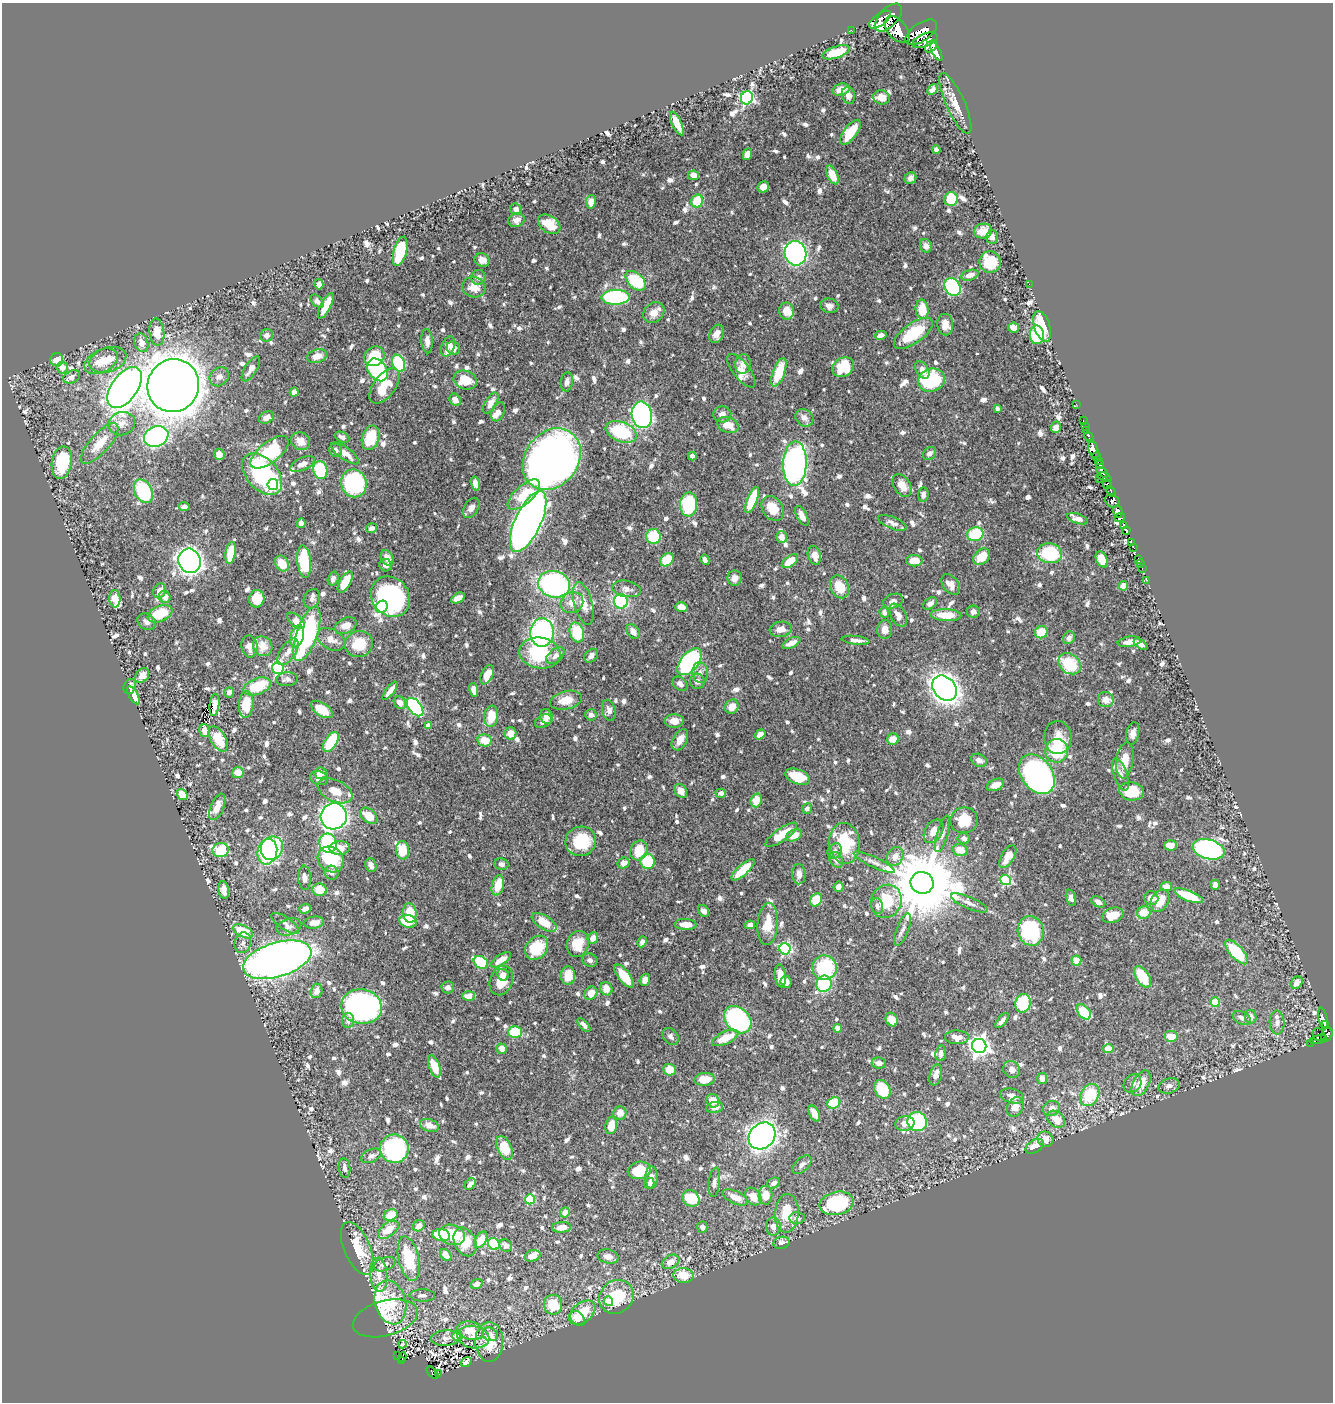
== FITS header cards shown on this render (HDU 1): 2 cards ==
NAXIS1  =                 1331
NAXIS2  =                 1400

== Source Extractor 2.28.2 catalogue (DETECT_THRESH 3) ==
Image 1331 x 1400 px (HDU 1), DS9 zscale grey, 1 PNG px = 1 image px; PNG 1335 x 1404 px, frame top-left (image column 1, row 1400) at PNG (2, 3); each listed source drawn as its Kron ellipse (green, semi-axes under 4 px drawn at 4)
Background 0.474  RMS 0.0081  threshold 0.0243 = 3 sigma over >= 5 px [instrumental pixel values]
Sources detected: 1021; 2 with non-positive FLUX_AUTO (blend fragments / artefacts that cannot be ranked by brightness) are neither listed nor drawn; of the other 1019, the 500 brightest by FLUX_AUTO listed and drawn (519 fainter detections omitted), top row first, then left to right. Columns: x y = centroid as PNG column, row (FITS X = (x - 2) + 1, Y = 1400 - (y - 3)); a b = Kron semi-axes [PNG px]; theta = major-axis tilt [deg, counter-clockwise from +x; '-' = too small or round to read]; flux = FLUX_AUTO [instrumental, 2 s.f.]
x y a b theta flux
888 18 17 9 47 1900
880 20 13 6 36 610
897 29 15 9 -49 2200
851 30 2 2 - 5.2
921 32 18 9 34 2100
925 40 13 6 23 1100
931 46 7 5 46 1600
936 51 10 3 -62 730
836 52 14 5 18 18
932 89 6 4 47 2.2
841 90 8 6 15 6.2
848 95 8 6 -74 3.6
882 97 8 7 - 5.4
747 98 7 6 - 100
955 103 33 9 -66 8.2
677 124 13 5 -65 9.7
850 132 15 6 53 18
936 149 4 4 - 3.1
747 154 6 4 65 4.3
694 175 5 5 - 6.1
832 175 10 5 -68 11
910 178 6 5 - 2.4
763 187 6 5 - 5.8
951 199 7 6 - 17
697 201 6 5 - 22
591 202 7 5 80 4.1
516 209 6 5 - 4
516 220 8 7 - 3.5
549 224 12 8 -32 11
983 231 9 7 11 5.5
992 237 7 6 - 2.5
926 246 7 6 - 2.8
400 251 15 6 75 31
796 253 12 11 - 200
482 260 8 6 -21 3.7
990 262 11 10 - 17
970 275 9 5 16 3.4
478 277 7 7 - 2.8
636 281 12 7 -43 34
319 284 5 4 - 2.6
1029 284 2 2 - 3.8
474 287 12 10 -18 7.1
953 287 9 7 -58 65
616 297 14 7 1 71
317 301 8 5 -41 2.3
326 306 14 5 63 14
829 306 9 7 -12 3.6
922 309 10 6 -85 12
787 311 8 7 - 6.3
654 313 11 9 48 4.7
945 325 11 8 -85 6.2
1042 326 16 8 -72 19
1014 328 5 5 - 4.2
157 332 13 7 -84 9
913 333 23 10 35 27
717 334 10 7 62 3.7
267 335 6 6 - 2.3
881 335 6 4 15 2.8
1037 335 9 7 -89 40
427 341 12 5 -86 3.2
141 343 9 6 -71 4.2
448 346 10 6 69 2.7
453 348 7 6 - 4.4
317 356 10 6 17 5.2
374 356 11 9 37 20
57 360 6 6 - 6.2
108 360 19 12 18 10
101 361 18 11 26 9.5
399 363 9 6 -66 32
743 364 10 7 83 4
62 367 6 6 - 5
843 367 11 9 34 25
251 369 14 6 58 4.1
377 370 12 9 -53 50
922 370 9 6 -57 4.6
741 371 20 8 -51 4.5
779 372 15 6 69 19
72 377 9 6 25 3
219 377 10 8 41 2.8
465 380 12 9 -21 13
931 380 14 11 17 45
567 382 10 6 81 2.3
173 386 27 25 61 1300
384 386 20 11 53 15
125 388 23 13 55 540
294 392 5 4 - 4.2
455 400 6 5 - 3
491 403 12 5 59 4
1076 404 2 2 - 8.7
997 408 4 3 - 2.4
498 412 10 6 70 2.8
722 414 9 8 - 3.2
642 415 13 10 -79 200
266 418 8 5 27 3.6
804 418 10 8 -43 3.6
1083 420 3 2 - 6.1
122 424 13 11 15 5.1
728 425 11 7 -20 7.8
1056 427 6 5 - 3.3
1085 427 2 2 - 12
1087 431 3 3 - 16
621 432 16 10 -21 38
156 437 12 10 22 120
342 437 7 5 -25 2.7
1089 437 6 3 -72 52
371 438 12 8 74 18
301 441 10 8 -36 5.6
100 443 26 9 48 11
1093 449 10 4 -70 750
336 450 6 6 - 2.3
270 452 23 10 38 38
345 453 16 6 -35 6
930 453 7 5 44 2.5
219 454 6 5 - 2.9
692 456 4 4 - 2.4
1096 456 5 3 - 27
552 459 33 26 52 480
1098 461 4 3 - 70
62 463 16 10 80 28
302 464 13 6 24 4
795 464 22 12 88 190
1100 465 4 3 - 270
320 470 9 7 -77 30
1102 472 7 3 -37 53
262 474 24 15 -48 70
1105 477 7 3 -24 15
1099 479 3 3 - 40
354 483 14 12 -72 72
475 484 7 4 -75 4.1
1107 484 5 4 - 190
273 485 5 5 - 86
902 485 12 8 -58 7.4
143 491 12 8 -63 36
1111 491 6 3 -69 69
524 495 20 9 42 17
923 495 7 5 85 2.6
752 500 14 5 69 19
1112 501 7 6 - 490
689 504 12 8 86 35
184 507 5 4 - 2.8
471 508 11 7 58 3.9
773 508 13 10 -56 11
1118 511 6 5 - 610
802 516 11 5 -64 3.6
1120 518 5 4 - 200
1077 519 10 5 -19 3.6
528 522 33 13 65 720
301 523 4 4 - 3.5
892 523 15 6 -23 2.9
1124 525 4 3 - 49
371 528 6 4 13 2.6
1126 531 4 4 - 320
975 534 8 7 - 23
653 536 7 7 - 23
782 537 6 5 - 4.2
1131 543 4 3 - 120
1134 548 3 2 - 7.4
231 553 11 5 80 20
1050 553 12 10 -10 33
814 555 10 6 -74 4.3
982 557 10 7 43 10
387 558 8 5 -63 4.4
1102 559 8 5 -66 9.3
667 560 7 5 41 17
705 560 5 4 - 2.6
1138 560 3 3 - 28
190 561 12 11 - 430
790 561 9 5 36 10
914 561 8 5 -1 9.2
304 562 16 7 -84 33
1140 563 3 2 - 16
282 564 8 6 -56 10
386 565 6 6 - 2.5
1142 569 3 2 - 11
735 578 7 7 - 3.8
333 579 7 5 73 2.4
1146 580 4 3 - 5.5
345 582 12 5 59 13
554 584 16 13 -15 110
951 584 11 7 -52 5.2
1123 586 5 4 - 4.5
839 587 12 9 -63 12
626 589 14 8 -9 3.5
160 591 8 6 64 3.9
165 597 6 5 - 4.5
390 597 21 18 -51 87
458 598 7 4 30 5.5
115 599 9 5 -87 7.4
257 599 9 7 86 12
312 599 10 7 64 2.6
621 601 7 7 - 49
893 601 10 7 22 2.6
572 603 11 10 - 6.2
583 603 22 9 -75 8.5
930 603 8 5 33 2.6
382 607 6 5 - 76
681 607 6 5 - 7.3
884 612 5 4 - 2.3
973 612 6 6 - 2.9
160 614 13 8 23 17
898 615 12 7 -63 3.8
946 615 15 6 -2 14
296 621 10 6 -42 6.6
147 622 10 7 -31 2.7
346 626 11 7 27 5.7
781 629 11 7 9 5.3
885 629 9 7 85 4.5
633 631 8 5 -54 4.4
542 632 14 12 88 100
577 632 10 7 -72 22
1041 632 6 6 - 13
307 634 28 10 71 85
297 636 11 6 75 17
1069 638 7 5 61 2.8
331 639 15 10 -30 5
855 640 14 4 -6 2.7
1129 642 12 5 9 5.9
791 643 10 5 26 4.7
359 644 14 13 - 16
1141 644 8 4 -35 2.8
263 646 10 9 - 8.8
249 647 11 8 -81 4.5
288 652 15 7 55 4.2
540 653 20 15 -9 38
555 656 10 6 40 3
591 656 8 5 48 2.6
690 662 16 9 50 110
1070 664 12 9 -37 24
278 668 6 5 - 76
700 672 10 7 -84 2.6
487 675 10 5 65 13
142 676 8 6 52 5
287 679 11 7 3 2.3
697 681 7 7 - 2.7
680 684 8 6 -41 2.7
257 686 14 8 22 21
130 687 8 6 69 2.6
944 688 14 11 -47 460
474 690 7 4 -78 4.8
390 691 11 4 54 4.6
229 692 5 4 - 2.6
133 695 10 4 -59 6.4
566 700 16 9 13 8.8
1106 700 8 7 - 4.6
400 703 7 5 -49 4.8
214 705 11 5 83 2.3
246 705 13 7 86 14
415 707 11 6 -51 90
732 707 7 6 - 5.1
322 709 12 6 -34 13
609 710 11 6 -76 3.2
591 715 6 5 - 2.4
491 716 11 7 83 10
546 716 7 6 - 4.3
543 721 9 6 27 3.9
674 721 9 7 1 5.4
428 726 4 4 - 4.5
204 730 6 5 - 6
510 733 6 6 - 6.2
1133 733 11 6 78 3.3
760 734 6 4 36 4.6
1058 737 16 14 -86 9.3
218 739 14 7 -59 18
893 739 6 5 - 6.3
485 740 7 6 - 9.8
680 740 11 7 60 5.2
331 742 11 6 58 25
1057 751 12 11 - 28
979 760 8 6 -27 2.9
1125 760 18 8 83 9.4
238 772 6 5 - 6.3
321 773 6 5 - 5.9
1037 774 22 15 -54 170
1120 774 17 6 -71 3.3
797 777 13 7 -20 19
319 778 9 7 -19 2.9
995 785 9 5 24 6.2
335 791 18 10 -25 7.4
681 791 7 6 - 4.5
1132 791 12 9 -9 18
721 793 5 4 - 2.7
182 794 6 5 - 8
756 800 7 5 73 8.6
217 807 14 6 68 7.2
807 808 5 5 - 2.4
334 816 13 13 - 460
369 816 10 6 -38 9.7
964 820 14 13 - 15
934 831 13 8 58 6.9
942 834 19 5 74 2.9
781 835 19 6 35 13
794 835 8 5 25 7.8
964 838 6 5 - 2.4
581 841 15 14 - 22
328 843 9 8 - 43
844 843 20 15 -84 31
1171 845 6 5 - 5.9
272 848 12 10 60 58
340 848 10 7 4 9
1209 849 16 9 -15 160
221 850 8 7 - 21
403 850 9 6 -85 12
639 850 10 8 62 16
960 850 7 6 - 7.6
835 851 8 7 - 2.2
267 852 13 10 77 99
895 856 10 8 63 5.3
1008 857 13 6 59 8.9
331 859 14 12 -43 33
836 860 8 6 -62 3.3
648 861 7 7 - 22
874 862 22 5 -25 3.8
623 863 6 5 - 3.9
502 864 7 6 - 2.3
371 865 7 5 -70 2.7
743 870 14 5 42 17
331 873 7 6 - 2.8
799 874 10 6 -90 3.2
305 878 12 6 -87 2.9
1006 880 5 5 - 48
922 883 11 11 - 6700
498 885 10 6 76 10
1215 885 5 4 - 2.7
838 887 5 5 - 3.6
1167 887 5 4 - 6.8
224 890 9 5 -82 5.7
320 890 7 6 - 11
1189 896 15 5 -22 22
1071 898 8 5 -75 2.5
1151 898 7 6 - 4.6
816 900 7 5 54 14
886 901 17 15 66 21
1160 901 12 8 60 12
1098 902 7 5 -29 3.2
969 903 20 6 -23 3.6
877 906 8 6 -76 2.3
305 909 6 5 - 2.9
704 911 6 5 - 2.5
1144 912 7 6 - 8.6
410 913 10 6 -82 14
1113 915 11 7 18 10
408 921 9 6 -9 14
544 922 14 6 -31 11
285 923 16 6 -34 2.8
314 923 10 6 7 5.4
686 924 11 5 -3 6.1
768 924 21 10 85 12
750 925 5 4 - 3.3
289 927 13 8 18 3.4
903 930 17 6 69 2.9
243 931 10 6 -26 19
1031 931 15 13 -75 50
593 938 6 5 - 4.2
642 942 5 4 - 2.4
243 943 10 8 74 2.6
578 944 13 11 69 11
537 948 13 10 50 17
785 949 5 5 - 73
1236 952 15 6 -48 33
277 960 35 17 17 470
501 960 11 5 34 6.9
590 960 8 6 -20 2.3
1076 961 5 5 - 8.2
481 962 8 6 -32 30
824 968 12 12 - 37
503 975 6 5 - 3.5
568 976 9 7 -90 11
624 976 14 6 -52 14
780 976 11 5 -84 7.8
1143 977 12 6 -58 22
645 980 6 5 - 3.7
501 981 15 11 68 11
786 982 6 5 - 3
1297 983 7 5 54 4.3
824 984 8 7 - 44
448 987 6 6 - 2.5
606 989 7 6 - 5.6
316 991 7 6 - 4.7
591 993 7 6 - 6.5
469 996 6 5 - 5.2
1215 1002 4 4 - 17
1023 1003 9 7 73 33
362 1007 20 17 -10 160
1084 1012 9 5 -50 18
1251 1017 7 6 - 4.2
1242 1018 10 6 -29 3.2
892 1019 7 5 -60 9.1
1323 1019 11 4 -80 73
348 1020 7 6 - 2.7
738 1020 15 12 -45 77
1002 1021 9 4 49 2.6
1277 1022 12 7 -89 2.9
1325 1024 4 3 - 83
584 1025 8 4 -47 2.4
838 1028 4 4 - 7.9
515 1032 7 6 - 24
1319 1035 7 5 -50 94
1327 1035 7 5 64 360
671 1036 9 7 -50 2.4
957 1037 12 7 -2 4.6
1171 1037 7 6 - 8
725 1038 14 6 25 13
1318 1039 9 3 15 61
1310 1043 4 3 - 11
979 1046 7 7 - 340
502 1049 5 5 - 4.3
1108 1049 5 4 - 11
941 1053 8 5 83 2.5
879 1063 7 5 -7 2.9
434 1066 12 5 -69 9.5
1012 1069 9 8 - 3.9
669 1070 6 6 - 8.8
936 1075 10 6 75 4.2
1042 1078 5 5 - 3.9
705 1079 10 6 6 9
1141 1083 14 8 62 10
1132 1084 10 8 52 2.5
1169 1086 11 7 18 2.9
882 1089 10 7 -60 28
1090 1095 12 9 60 26
1012 1096 12 7 -15 3.8
713 1101 7 6 - 6.1
834 1103 6 5 - 23
715 1107 8 5 10 3.2
1015 1107 10 8 65 6.1
1051 1108 9 7 25 3.9
620 1113 6 6 - 5.8
814 1114 9 5 -64 5.3
1056 1119 10 7 -40 6.8
917 1122 10 9 - 58
905 1124 9 7 10 4.1
429 1125 10 6 -18 6
611 1125 9 5 79 7.6
762 1136 14 12 45 310
1045 1139 8 7 - 7.1
1034 1146 10 6 33 6.3
505 1148 13 7 -66 16
394 1149 14 14 - 120
371 1156 11 6 24 2.7
802 1165 11 6 42 2.9
345 1168 10 5 -82 2.6
639 1170 11 8 11 17
651 1178 11 6 90 3.2
714 1182 15 5 83 2.7
649 1183 6 5 - 2.8
774 1183 6 5 - 3.2
470 1184 6 4 51 3
765 1195 9 7 88 9.1
735 1197 14 6 -24 6.8
753 1197 9 7 -54 8.1
691 1198 9 7 -44 20
530 1199 5 5 - 38
837 1203 17 11 12 50
565 1212 5 4 - 4.6
787 1213 19 12 86 14
391 1215 7 5 25 12
797 1218 7 6 - 3.1
419 1226 6 5 - 5.2
773 1226 9 7 88 4
561 1227 9 5 4 5.9
702 1227 6 5 - 2.4
388 1230 12 6 37 9.9
441 1235 9 6 -11 25
452 1235 13 10 -17 19
481 1240 9 5 57 10
465 1242 15 10 -65 15
781 1243 8 6 16 2.7
494 1244 6 5 - 24
506 1246 7 5 -43 3.5
357 1248 28 13 -67 20
446 1255 7 4 -47 6.6
532 1256 8 5 17 6.7
608 1256 10 7 -13 3.8
409 1259 23 10 -77 29
670 1262 9 6 28 5.4
384 1264 11 6 21 4.2
379 1275 17 8 -86 7.2
683 1275 10 7 -3 13
477 1284 6 5 - 3.1
422 1295 12 6 -1 2.6
616 1297 18 16 42 25
608 1301 5 4 - 15
390 1302 22 15 -74 22
553 1305 10 9 - 17
582 1313 15 9 40 15
385 1318 33 17 15 9.5
578 1318 8 6 -45 11
470 1331 13 9 -13 10
490 1334 8 6 -29 2.5
457 1336 5 4 - 14
473 1337 16 11 -10 6.2
446 1338 15 8 3 3.5
489 1342 20 14 -90 14
403 1344 4 3 - 3
398 1356 3 2 - 8.8
402 1357 5 2 - 11
401 1361 4 3 - 7.9
466 1362 5 4 - 3
432 1373 7 3 -48 14
439 1374 4 2 - 4.9
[519 fainter detections neither listed nor drawn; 2 non-positive-flux detections neither listed nor drawn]